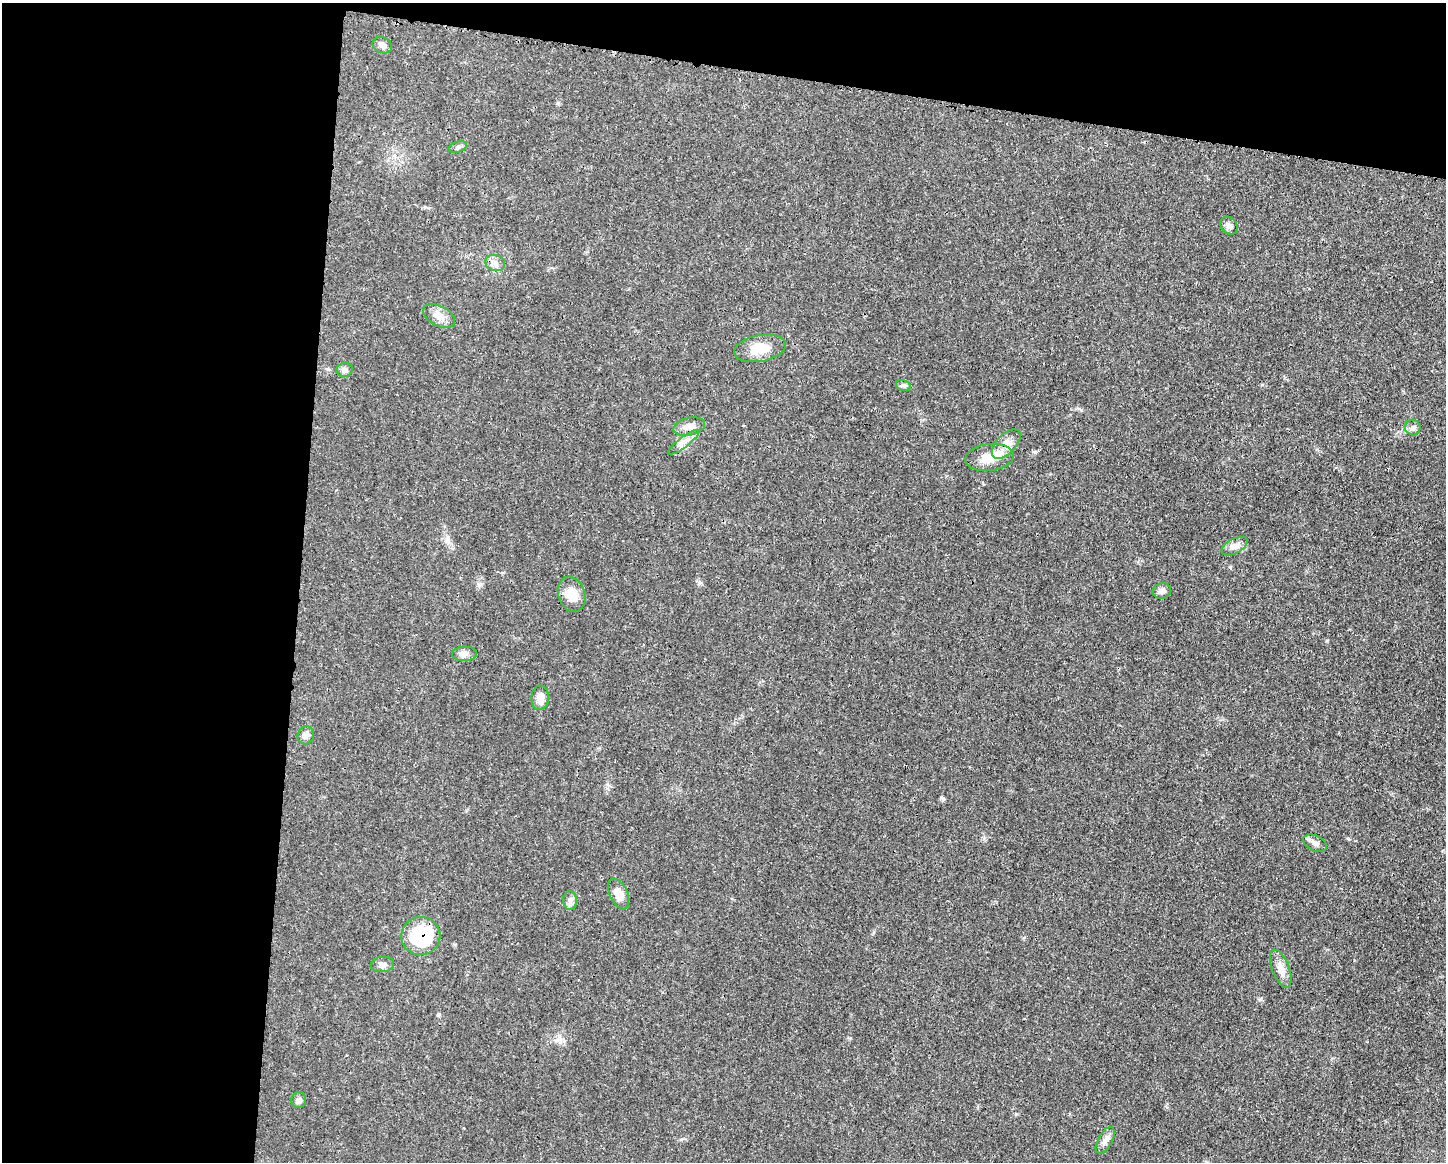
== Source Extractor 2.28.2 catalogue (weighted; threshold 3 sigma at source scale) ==
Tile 1 of 3 x 4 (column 1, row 1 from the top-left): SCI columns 115-1558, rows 3490-4649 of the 4673 x 4659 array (HDU 1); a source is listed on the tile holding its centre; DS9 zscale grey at full resolution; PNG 1448 x 1164 px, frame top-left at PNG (2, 3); each listed source drawn as its Kron ellipse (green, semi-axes under 4 px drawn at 4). Shown black and unused: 27% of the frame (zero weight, under 3 of 4 exposures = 1% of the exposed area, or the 3 px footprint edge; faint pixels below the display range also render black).
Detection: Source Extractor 2.28.2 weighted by HDU 2 'WHT'; one run over the whole footprint, this tile lists its part. Background 0.0207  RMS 0.0023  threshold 0.0103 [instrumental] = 3 sigma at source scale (4.5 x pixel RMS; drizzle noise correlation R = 1.50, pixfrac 1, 0.05/0.05 arcsec/px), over >= 5 px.
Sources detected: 29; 2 inside a brighter listed object's ellipse — not listed separately; the other 27 listed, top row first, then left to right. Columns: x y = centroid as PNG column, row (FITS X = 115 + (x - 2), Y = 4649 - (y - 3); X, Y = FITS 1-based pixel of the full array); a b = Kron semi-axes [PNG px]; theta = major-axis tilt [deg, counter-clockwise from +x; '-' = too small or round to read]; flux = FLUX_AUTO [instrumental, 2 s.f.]
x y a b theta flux
382 45 10 7 -24 0.97
458 147 9 5 17 0.56
1229 226 10 8 -46 1
495 263 10 8 -16 1.2
439 316 17 10 -27 2.1
760 348 26 13 11 4.5
345 370 8 7 - 0.85
903 385 7 5 -16 0.52
689 427 16 8 13 1.8
1413 427 8 7 - 0.71
683 442 19 5 37 1.4
1006 444 18 9 46 2.3
989 457 24 13 7 4.4
1234 546 14 7 28 1.3
1162 591 9 7 17 1
572 594 18 13 -71 3.5
464 654 12 7 1 1.1
540 698 12 8 88 1.9
306 735 9 8 - 1.1
1315 843 12 7 -25 1
619 894 16 9 -65 2.6
570 900 9 7 -89 0.94
421 936 19 19 - 12
382 964 12 7 7 0.96
1281 969 20 8 -69 2
299 1100 8 7 - 0.76
1105 1140 15 7 61 1.3
Overlapping masked pixels (flux is a lower limit): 1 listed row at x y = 421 936
Unlisted compact peaks at least as high as the median listed source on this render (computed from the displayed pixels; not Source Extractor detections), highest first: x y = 1035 452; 943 798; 1260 999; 699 583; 1327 641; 1348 838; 1230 567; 439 1014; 1262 385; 1081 410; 479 585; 558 103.